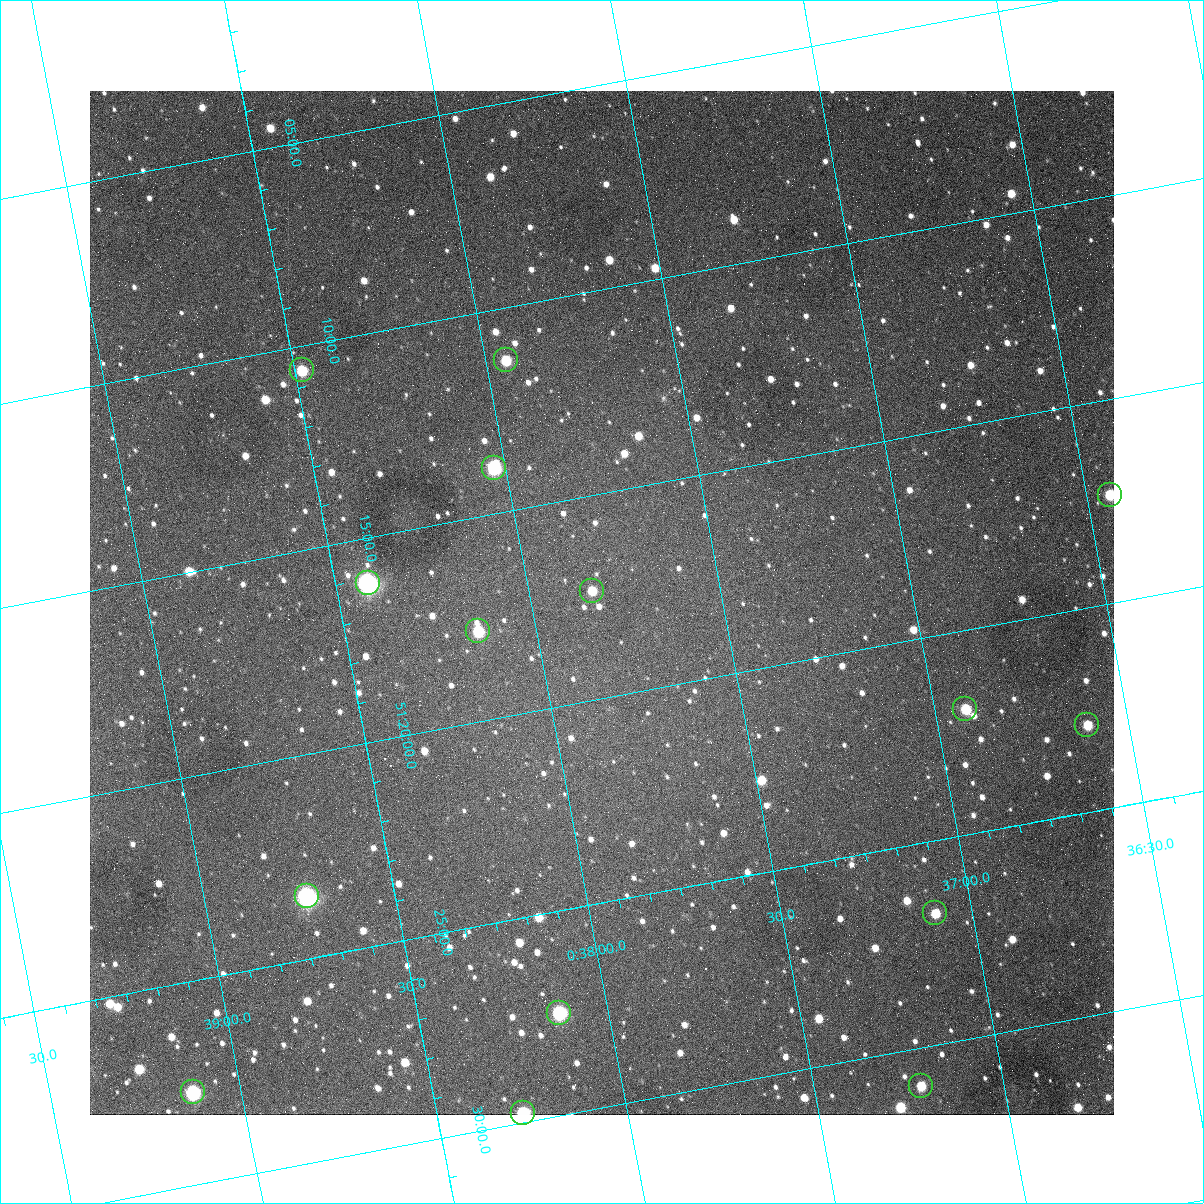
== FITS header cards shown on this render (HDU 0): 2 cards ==
NAXIS1  =                 1024
NAXIS2  =                 1024

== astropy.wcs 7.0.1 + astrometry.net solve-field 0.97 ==
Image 1024 x 1024 px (HDU 0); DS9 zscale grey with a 90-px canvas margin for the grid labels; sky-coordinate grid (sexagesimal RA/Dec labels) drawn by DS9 from the SOLVED WCS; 15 Tycho-2 reference stars matched to detected sources circled (green)
Header WCS: none
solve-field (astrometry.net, Tycho-2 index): SOLVED blind (the file carries no WCS)
Solved WCS: RA---TAN-SIP/DEC--TAN-SIP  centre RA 00:37:49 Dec +51:18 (9.45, +51.29 deg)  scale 1.49 arcsec/px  FOV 25.5' x 25.5'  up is -169 deg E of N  parity flipped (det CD > 0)
(file carries no celestial WCS; the grid is the blind solution)
Tycho-2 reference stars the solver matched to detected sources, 15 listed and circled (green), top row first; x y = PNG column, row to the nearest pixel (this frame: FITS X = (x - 90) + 1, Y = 1024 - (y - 91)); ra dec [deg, ICRS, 3 dp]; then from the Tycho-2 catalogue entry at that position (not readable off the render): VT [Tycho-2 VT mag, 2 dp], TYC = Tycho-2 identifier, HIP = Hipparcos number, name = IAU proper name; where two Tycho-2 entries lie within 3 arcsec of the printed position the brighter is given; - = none
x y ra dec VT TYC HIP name
506 360 9.486 +51.188 10.87 3261-2086-1 - -
302 370 9.620 +51.177 10.71 3261-2090-1 - -
494 468 9.507 +51.231 9.24 3261-2068-1 - -
1110 495 9.110 +51.289 10.95 3261-2033-1 - -
368 583 9.604 +51.268 7.70 3261-1879-1 3018 -
592 591 9.459 +51.289 11.04 3261-1703-1 - -
478 631 9.538 +51.296 10.24 3261-1493-1 - -
965 709 9.229 +51.365 11.03 3261-2198-1 - -
1087 725 9.152 +51.381 11.06 3261-1519-1 - -
307 896 9.683 +51.391 7.88 3261-1837-1 - -
935 913 9.274 +51.446 10.91 3261-1253-1 - -
559 1013 9.532 +51.458 9.03 3261-1423-1 - -
921 1086 9.305 +51.516 11.13 3261-2117-1 - -
193 1092 9.782 +51.462 9.45 3261-1155-1 - -
523 1113 9.568 +51.496 9.95 3261-2018-1 - -